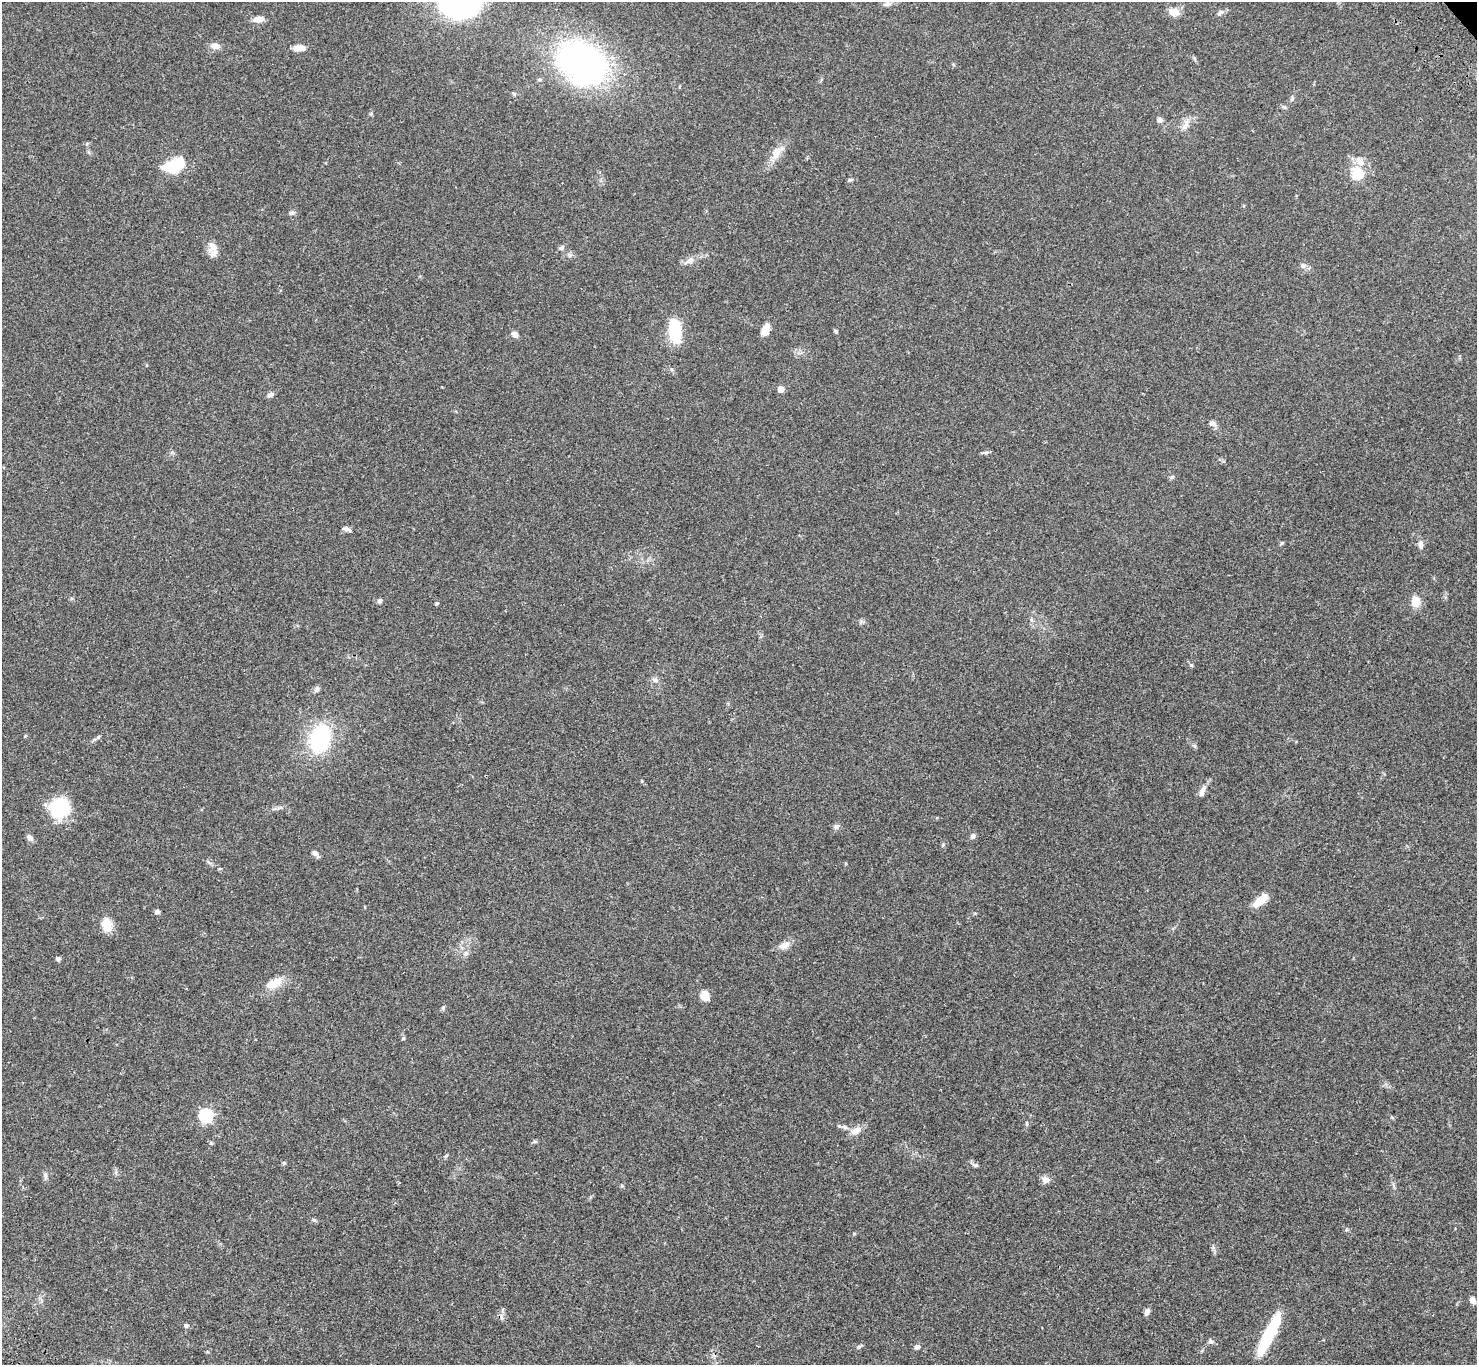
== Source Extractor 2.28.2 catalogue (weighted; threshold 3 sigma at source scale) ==
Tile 7 of 4 x 4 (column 3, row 2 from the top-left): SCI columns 3052-4526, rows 3116-4478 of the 6117 x 6091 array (HDU 1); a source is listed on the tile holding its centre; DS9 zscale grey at full resolution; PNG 1479 x 1367 px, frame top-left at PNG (2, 2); no overlay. Shown black and unused: <1% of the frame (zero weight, under 3 of 4 exposures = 6% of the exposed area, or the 3 px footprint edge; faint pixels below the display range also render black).
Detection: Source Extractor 2.28.2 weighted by HDU 2 'WHT'; one run over the whole footprint, this tile lists its part. Background 0.0469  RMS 0.0052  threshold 0.0234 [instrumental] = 3 sigma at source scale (4.5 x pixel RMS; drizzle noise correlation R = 1.50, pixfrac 1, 0.05/0.05 arcsec/px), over >= 5 px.
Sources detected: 77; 2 inside a brighter object's white glare — not listed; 1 inside a brighter listed object's ellipse — not listed separately; the other 74 listed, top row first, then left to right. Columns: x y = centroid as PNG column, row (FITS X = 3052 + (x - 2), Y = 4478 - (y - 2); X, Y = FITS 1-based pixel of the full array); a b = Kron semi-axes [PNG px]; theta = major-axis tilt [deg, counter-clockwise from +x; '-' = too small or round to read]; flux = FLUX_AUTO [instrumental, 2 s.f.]
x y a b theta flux
460 3 24 17 5 180
887 4 11 6 15 1.7
1174 12 14 9 -13 4.3
1220 12 11 5 33 1.3
259 19 15 7 3 3
215 46 11 7 -7 3.4
299 48 14 7 3 4
584 66 56 37 -35 150
514 94 5 4 - 0.68
1292 99 7 4 63 0.96
1284 107 7 4 -44 0.79
1160 120 7 6 - 1.3
1186 124 16 6 65 2.8
776 153 21 10 67 5.7
1361 162 11 8 -28 3.4
174 166 23 13 22 19
1356 173 6 6 - 28
850 180 7 4 27 0.79
292 213 7 5 4 1.2
213 247 16 12 59 4.8
562 247 8 6 44 1.2
689 260 11 7 25 2.5
1303 266 8 5 30 1.2
765 330 14 9 67 4.2
675 331 27 12 -84 18
836 331 5 4 - 0.66
515 334 8 6 -40 2.1
781 389 5 4 - 6
270 395 9 5 24 1.3
1212 423 10 7 -20 2
986 452 8 4 8 0.96
1172 477 6 5 - 0.85
347 529 11 4 -21 1.5
1281 543 6 4 37 0.64
1421 545 12 6 85 2.1
379 601 6 5 - 1
1416 602 12 9 86 6.2
437 603 4 4 - 0.67
1191 665 7 4 -44 0.69
655 680 6 6 - 1.3
317 689 9 6 61 1.3
320 739 24 16 72 49
1202 792 15 6 71 2.7
59 808 19 17 39 30
836 826 7 6 - 1.5
973 836 8 6 59 1.3
30 837 9 6 -42 2.1
315 853 9 5 -49 1.9
1261 900 16 7 35 10
157 912 4 4 - 1.7
107 925 17 12 -81 6.6
784 945 16 8 17 3.6
466 954 7 6 - 1.3
58 959 6 5 - 1.1
272 984 17 13 32 6.2
705 996 13 10 -63 4
443 1008 6 5 - 0.76
403 1038 5 4 - 0.56
206 1116 7 7 - 56
1026 1124 7 3 -81 0.6
856 1130 17 9 25 3.8
535 1142 8 4 7 0.76
284 1163 5 4 - 0.57
976 1165 7 5 10 0.88
45 1176 10 5 -79 1.3
1045 1180 10 8 -35 2.5
622 1186 6 3 -19 0.57
314 1220 7 4 -43 0.75
1472 1300 8 5 -58 2.6
1147 1312 9 6 71 1.8
186 1325 6 5 - 0.85
1268 1335 46 9 63 31
1210 1341 7 5 -30 1.1
917 1347 7 6 - 1.3
Isophote crosses this tile's border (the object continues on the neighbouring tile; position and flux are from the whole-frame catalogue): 1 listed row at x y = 460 3
Unlisted compact peaks at least as high as the median listed source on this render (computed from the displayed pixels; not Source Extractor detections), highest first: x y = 98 737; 859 1347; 446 1156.